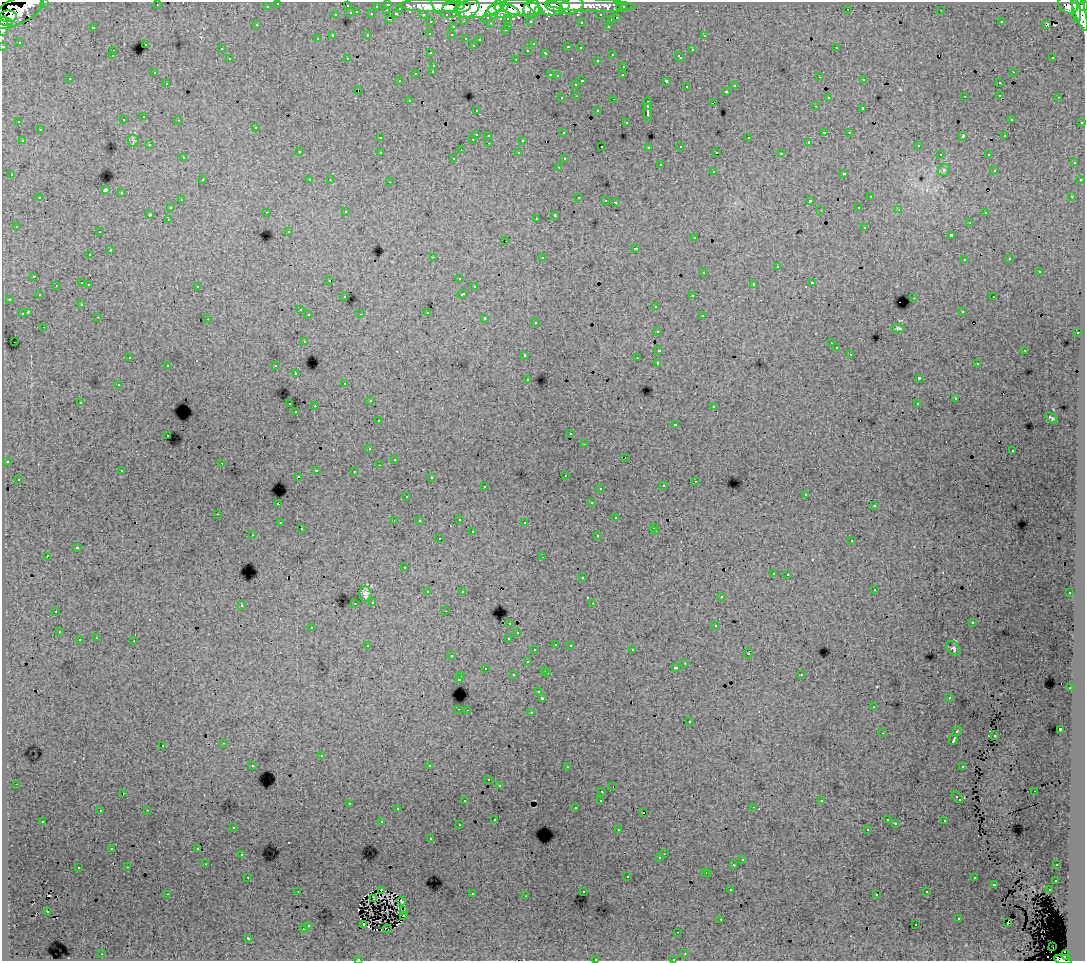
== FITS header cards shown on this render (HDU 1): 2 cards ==
NAXIS1  =                 1083
NAXIS2  =                  959

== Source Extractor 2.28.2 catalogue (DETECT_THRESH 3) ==
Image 1083 x 959 px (HDU 1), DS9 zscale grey, 1 PNG px = 1 image px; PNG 1087 x 963 px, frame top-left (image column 1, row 959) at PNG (2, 2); each listed source drawn as its Kron ellipse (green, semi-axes under 4 px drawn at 4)
Background 121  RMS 1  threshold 3.07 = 3 sigma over >= 5 px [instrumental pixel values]
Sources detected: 473; all 473 listed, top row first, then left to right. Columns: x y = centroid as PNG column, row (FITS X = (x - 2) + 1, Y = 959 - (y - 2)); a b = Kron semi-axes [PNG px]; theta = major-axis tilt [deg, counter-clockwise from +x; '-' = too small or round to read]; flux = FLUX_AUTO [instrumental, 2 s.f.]
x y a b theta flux
45 2 3 2 - 3300
278 3 3 3 - 2000
388 4 3 3 - 4200
157 5 3 2 - 56
590 5 45 6 -3 110000
1068 5 10 8 -24 99000
267 6 3 3 - 1700
347 6 3 3 - 870
376 6 3 2 - 1200
432 6 32 6 -1 260000
445 6 15 10 -33 200000
558 6 12 5 2 130000
572 6 12 7 18 89000
1084 6 5 3 - 74000
457 7 14 5 4 240000
502 7 7 4 15 180000
521 7 20 8 -5 380000
545 7 18 8 -10 270000
620 7 3 3 - 1100
623 7 3 3 - 2200
400 8 3 3 - 730
468 8 12 8 32 220000
478 8 24 10 8 550000
532 9 9 8 - 180000
848 9 3 2 - 35
1079 9 22 5 -73 310000
387 10 3 2 - 230
494 10 16 5 47 170000
941 10 3 2 - 86
17 11 29 13 27 360000
503 11 16 7 -6 280000
538 11 4 3 - 72000
1076 11 11 4 -82 200000
357 12 3 2 - 290
351 13 3 3 - 980
372 14 3 3 - 880
396 14 3 3 - 750
423 14 3 2 - 2000
336 15 3 3 - 400
601 15 3 3 - 1500
8 16 8 5 -1 130000
508 18 3 3 - 1000
617 18 3 3 - 630
389 19 3 2 - 270
611 20 3 3 - 370
464 21 3 2 - 450
530 21 3 3 - 1500
6 22 7 4 -18 100000
431 22 3 3 - 2000
581 22 3 3 - 170
1001 22 3 2 - 60
491 23 3 2 - 92
257 25 3 3 - 140
1047 25 4 2 - 79
3 26 10 5 88 73000
509 26 3 2 - 360
608 26 3 2 - 400
93 27 3 3 - 860
453 27 3 3 - 390
505 30 3 3 - 210
430 33 3 3 - 170
368 35 3 3 - 450
452 35 3 2 - 160
704 35 3 3 - 280
333 36 3 3 - 1400
466 38 3 3 - 310
317 39 3 3 - 140
480 39 3 3 - 160
19 42 3 2 - 73
145 44 3 3 - 390
533 44 4 3 - 89
473 45 3 3 - 130
3 46 3 3 - 4800
568 47 3 3 - 380
580 48 3 2 - 120
836 48 3 2 - 210
221 49 3 3 - 180
528 50 3 3 - 150
692 50 3 3 - 480
113 51 3 2 - 290
431 53 3 3 - 240
546 53 3 3 - 330
612 54 3 2 - 260
112 56 3 3 - 150
680 57 5 3 - 270
1053 57 3 2 - 170
347 58 2 2 - 36
230 59 3 3 - 240
516 59 3 2 - 550
597 60 3 2 - 200
434 65 3 3 - 460
624 66 3 3 - 450
433 71 3 3 - 400
1013 72 3 2 - 440
154 73 3 2 - 140
416 73 3 3 - 640
550 75 3 2 - 460
623 75 3 2 - 120
557 76 3 3 - 220
820 77 3 2 - 180
70 79 3 3 - 220
864 80 3 3 - 250
400 81 3 2 - 87
582 81 3 2 - 670
666 81 4 3 - 1100
167 83 3 2 - 160
999 83 3 3 - 270
576 84 3 3 - 290
734 86 3 3 - 320
687 87 3 3 - 210
358 90 3 2 - 130
726 91 3 3 - 280
1000 95 3 2 - 260
577 96 3 2 - 250
965 96 2 2 - 47
828 97 3 3 - 170
1059 97 3 2 - 150
562 98 3 3 - 200
614 99 3 2 - 460
409 100 3 2 - 220
713 103 4 2 - 480
648 104 6 3 90 2600
815 106 3 2 - 92
863 108 3 3 - 1100
476 110 3 2 - 84
598 111 3 3 - 460
648 112 9 3 -84 2500
144 117 3 3 - 350
1011 119 3 2 - 120
123 120 3 3 - 350
179 120 3 2 - 230
19 122 3 2 - 130
626 122 3 3 - 220
1082 122 3 3 - 920
255 127 3 3 - 270
40 130 3 3 - 330
824 132 3 3 - 990
849 132 3 2 - 190
564 133 3 3 - 130
476 134 3 3 - 920
489 135 3 3 - 290
963 136 4 3 - 500
1005 136 3 3 - 120
380 138 3 3 - 170
749 138 3 3 - 590
473 139 3 2 - 260
523 140 3 3 - 780
22 141 3 2 - 320
133 141 6 5 - 150
809 142 3 3 - 120
489 143 3 2 - 260
149 145 3 3 - 120
918 145 3 3 - 230
602 146 2 2 - 100
681 146 3 3 - 210
649 147 3 3 - 210
461 150 3 2 - 49
299 152 3 3 - 440
380 152 3 3 - 360
717 152 3 2 - 130
519 153 3 3 - 210
781 154 4 3 - 1900
940 154 3 2 - 110
988 154 3 2 - 220
183 158 3 2 - 130
454 158 3 3 - 150
564 159 3 3 - 190
1074 163 3 3 - 350
660 165 3 3 - 660
559 167 3 2 - 250
944 170 6 5 - 160
994 170 3 3 - 120
713 171 3 3 - 350
844 173 3 3 - 590
12 175 3 3 - 260
202 180 3 2 - 240
310 180 3 3 - 190
330 180 2 2 - 42
1080 180 3 3 - 260
390 182 3 2 - 420
105 190 3 3 - 8900
121 193 3 3 - 500
1072 196 3 2 - 46
579 197 3 2 - 460
870 197 3 3 - 430
40 198 3 3 - 310
181 200 3 2 - 110
606 200 3 2 - 86
810 201 4 3 - 1500
615 202 3 3 - 1200
859 207 3 2 - 200
170 208 3 3 - 280
820 210 2 2 - 44
899 210 3 3 - 120
266 212 3 2 - 260
346 212 3 2 - 200
985 213 3 2 - 110
149 214 3 3 - 1400
555 215 4 3 - 2000
536 218 3 2 - 130
168 219 3 2 - 180
970 222 3 3 - 180
16 226 3 3 - 140
865 227 3 3 - 350
289 231 3 3 - 110
99 232 3 2 - 160
951 235 4 3 - 1200
694 238 3 3 - 340
506 241 3 2 - 140
635 248 3 3 - 600
110 250 3 3 - 670
90 255 3 2 - 160
433 257 3 2 - 800
542 257 3 3 - 160
1010 259 3 3 - 150
964 260 3 3 - 210
777 267 3 3 - 600
704 272 3 3 - 450
1039 272 3 3 - 550
34 276 3 3 - 330
459 278 3 2 - 120
329 280 2 2 - 95
82 283 3 3 - 680
813 283 3 3 - 560
89 284 3 3 - 210
754 284 4 3 - 1500
56 285 3 2 - 200
197 286 3 3 - 390
474 287 3 3 - 230
462 294 5 3 - 660
39 295 3 3 - 200
693 295 3 2 - 300
345 297 3 3 - 170
993 297 2 2 - 140
914 298 3 2 - 380
9 299 3 2 - 190
82 304 3 3 - 200
656 306 3 3 - 430
300 310 3 3 - 270
962 311 3 2 - 160
28 312 4 3 - 1300
427 312 3 3 - 600
22 314 3 3 - 800
361 314 2 2 - 41
309 315 3 3 - 300
702 315 3 2 - 230
98 317 3 2 - 200
485 318 3 3 - 390
208 319 2 2 - 48
536 322 3 3 - 180
44 327 3 2 - 140
898 328 7 4 -4 140
658 331 3 3 - 140
1077 333 3 2 - 310
304 341 3 3 - 180
14 342 2 2 - 39
831 343 3 2 - 88
836 348 3 3 - 230
659 350 3 3 - 890
1025 350 3 3 - 490
850 354 3 2 - 100
525 355 3 3 - 360
130 357 2 2 - 69
637 358 3 2 - 96
658 363 3 3 - 2200
977 364 3 3 - 250
168 365 3 3 - 320
276 366 3 3 - 250
296 374 3 3 - 220
528 379 3 3 - 190
919 379 4 3 - 2400
345 383 3 3 - 160
118 385 3 3 - 250
955 399 3 2 - 100
370 401 3 3 - 160
80 402 3 2 - 220
290 404 3 2 - 310
917 404 3 3 - 290
315 406 3 2 - 580
714 406 3 3 - 260
296 412 3 2 - 180
1051 418 7 3 -40 99
378 421 3 3 - 200
675 424 3 3 - 500
571 433 3 2 - 170
168 435 3 2 - 250
585 444 3 2 - 240
370 449 3 2 - 250
1013 451 3 2 - 90
625 457 2 2 - 35
394 459 2 2 - 54
7 461 3 3 - 230
222 463 2 2 - 160
379 465 3 2 - 93
316 470 3 2 - 550
122 471 3 3 - 270
354 472 3 2 - 75
565 475 3 3 - 270
298 476 3 2 - 130
431 477 3 3 - 150
18 479 2 2 - 47
695 481 3 2 - 160
485 486 3 2 - 380
663 486 3 3 - 310
600 488 3 2 - 150
805 494 3 2 - 1.6
407 496 3 2 - 98
591 503 3 3 - 140
278 504 3 3 - 920
874 506 3 3 - 180
218 514 3 2 - 250
616 518 3 3 - 400
459 519 3 2 - 310
394 521 2 2 - 61
419 521 3 2 - 96
525 522 3 3 - 250
280 523 3 3 - 400
653 527 3 2 - 160
301 529 3 3 - 140
656 531 3 2 - 210
472 532 3 3 - 530
253 535 3 2 - 150
598 536 3 3 - 310
439 539 3 3 - 210
852 541 3 3 - 240
77 548 4 3 - 900
47 556 3 3 - 1000
543 557 3 2 - 120
404 568 3 3 - 120
773 573 3 3 - 240
788 574 3 2 - 260
582 578 3 3 - 390
874 589 3 2 - 200
462 591 3 3 - 250
428 592 3 3 - 390
1070 593 3 3 - 310
365 594 7 6 - 280
721 597 3 3 - 290
373 602 3 3 - 250
355 603 3 2 - 220
593 603 3 2 - 59
241 605 3 3 - 290
56 611 3 2 - 150
445 611 3 2 - 160
510 623 3 3 - 230
972 623 3 2 - 91
716 626 3 3 - 420
312 627 3 3 - 340
59 632 3 2 - 200
518 633 3 2 - 180
96 638 3 2 - 180
509 638 3 3 - 560
79 640 3 3 - 470
134 641 3 3 - 650
556 644 3 3 - 290
570 645 3 2 - 250
368 646 4 3 - 390
954 649 8 5 -52 170
535 650 3 3 - 180
632 650 3 2 - 200
748 653 5 3 - 540
452 656 3 3 - 190
527 662 3 3 - 320
685 663 3 3 - 130
485 668 3 2 - 280
675 668 3 3 - 220
545 670 3 2 - 330
547 673 3 2 - 460
801 674 3 3 - 250
513 675 3 3 - 350
462 676 3 2 - 190
459 679 3 3 - 730
1070 688 3 2 - 190
539 692 3 3 - 200
542 698 4 3 - 1700
949 698 3 3 - 150
873 707 3 2 - 170
459 709 3 2 - 190
467 710 2 2 - 300
531 712 3 2 - 340
689 722 3 3 - 350
1060 729 3 3 - 2500
957 731 5 3 - 880
883 733 3 2 - 45
995 736 3 2 - 71
954 740 5 3 - 3100
224 743 3 2 - 320
163 745 3 3 - 310
321 756 3 3 - 430
253 765 3 3 - 200
430 766 3 3 - 3200
963 766 3 3 - 520
567 767 3 2 - 130
489 780 3 3 - 160
16 784 3 2 - 180
499 785 3 3 - 250
613 787 3 2 - 50
602 791 3 2 - 300
1034 791 2 2 - 68
123 793 3 2 - 47
957 797 7 3 -42 600
601 800 3 3 - 270
465 801 3 3 - 190
822 801 3 3 - 170
349 803 3 2 - 320
753 807 3 2 - 260
575 808 3 3 - 150
398 809 3 2 - 84
147 810 3 2 - 480
100 811 3 2 - 99
643 813 3 3 - 480
495 819 3 3 - 190
887 820 3 3 - 210
43 821 3 2 - 200
945 821 3 3 - 340
382 822 3 3 - 810
896 824 3 3 - 110
459 825 3 2 - 130
233 827 3 3 - 240
867 829 3 2 - 130
618 830 3 2 - 150
431 839 3 2 - 82
198 848 3 3 - 330
112 849 3 2 - 93
242 854 3 2 - 310
664 854 2 2 - 160
660 858 3 3 - 200
742 860 3 3 - 350
206 864 2 2 - 260
734 864 3 3 - 790
1057 865 3 2 - 160
128 867 3 2 - 250
78 868 3 3 - 480
706 872 3 3 - 490
709 873 3 3 - 460
627 876 3 3 - 480
248 877 3 2 - 230
974 878 3 3 - 340
1056 880 3 3 - 330
994 884 3 3 - 790
381 890 3 2 - 50
731 890 3 2 - 250
1049 890 3 2 - 360
298 891 3 2 - 67
583 891 3 3 - 200
927 892 3 3 - 320
167 894 3 2 - 630
472 894 3 2 - 380
877 895 3 3 - 200
526 896 3 2 - 96
374 898 3 2 - 44
402 901 4 3 - 0.14
47 911 2 2 - 42
404 911 3 2 - 54
403 915 2 2 - 56
721 919 3 2 - 90
959 919 3 3 - 580
1008 922 3 2 - 91
308 925 3 3 - 340
363 925 3 2 - 170
916 925 3 2 - 220
303 929 3 3 - 410
387 929 5 2 - 47
678 932 3 2 - 59
248 938 4 3 - 1700
1053 947 2 2 - 200
685 953 3 2 - 200
102 954 3 2 - 370
1065 955 5 3 - 49000
358 959 3 2 - 73
595 959 3 3 - 340
673 959 3 2 - 170
1063 959 8 4 -10 78000
At the frame edge (FLAGS 8, measured only in part): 9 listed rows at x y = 45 2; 278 3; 1084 6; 3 26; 3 46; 358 959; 595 959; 673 959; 1063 959